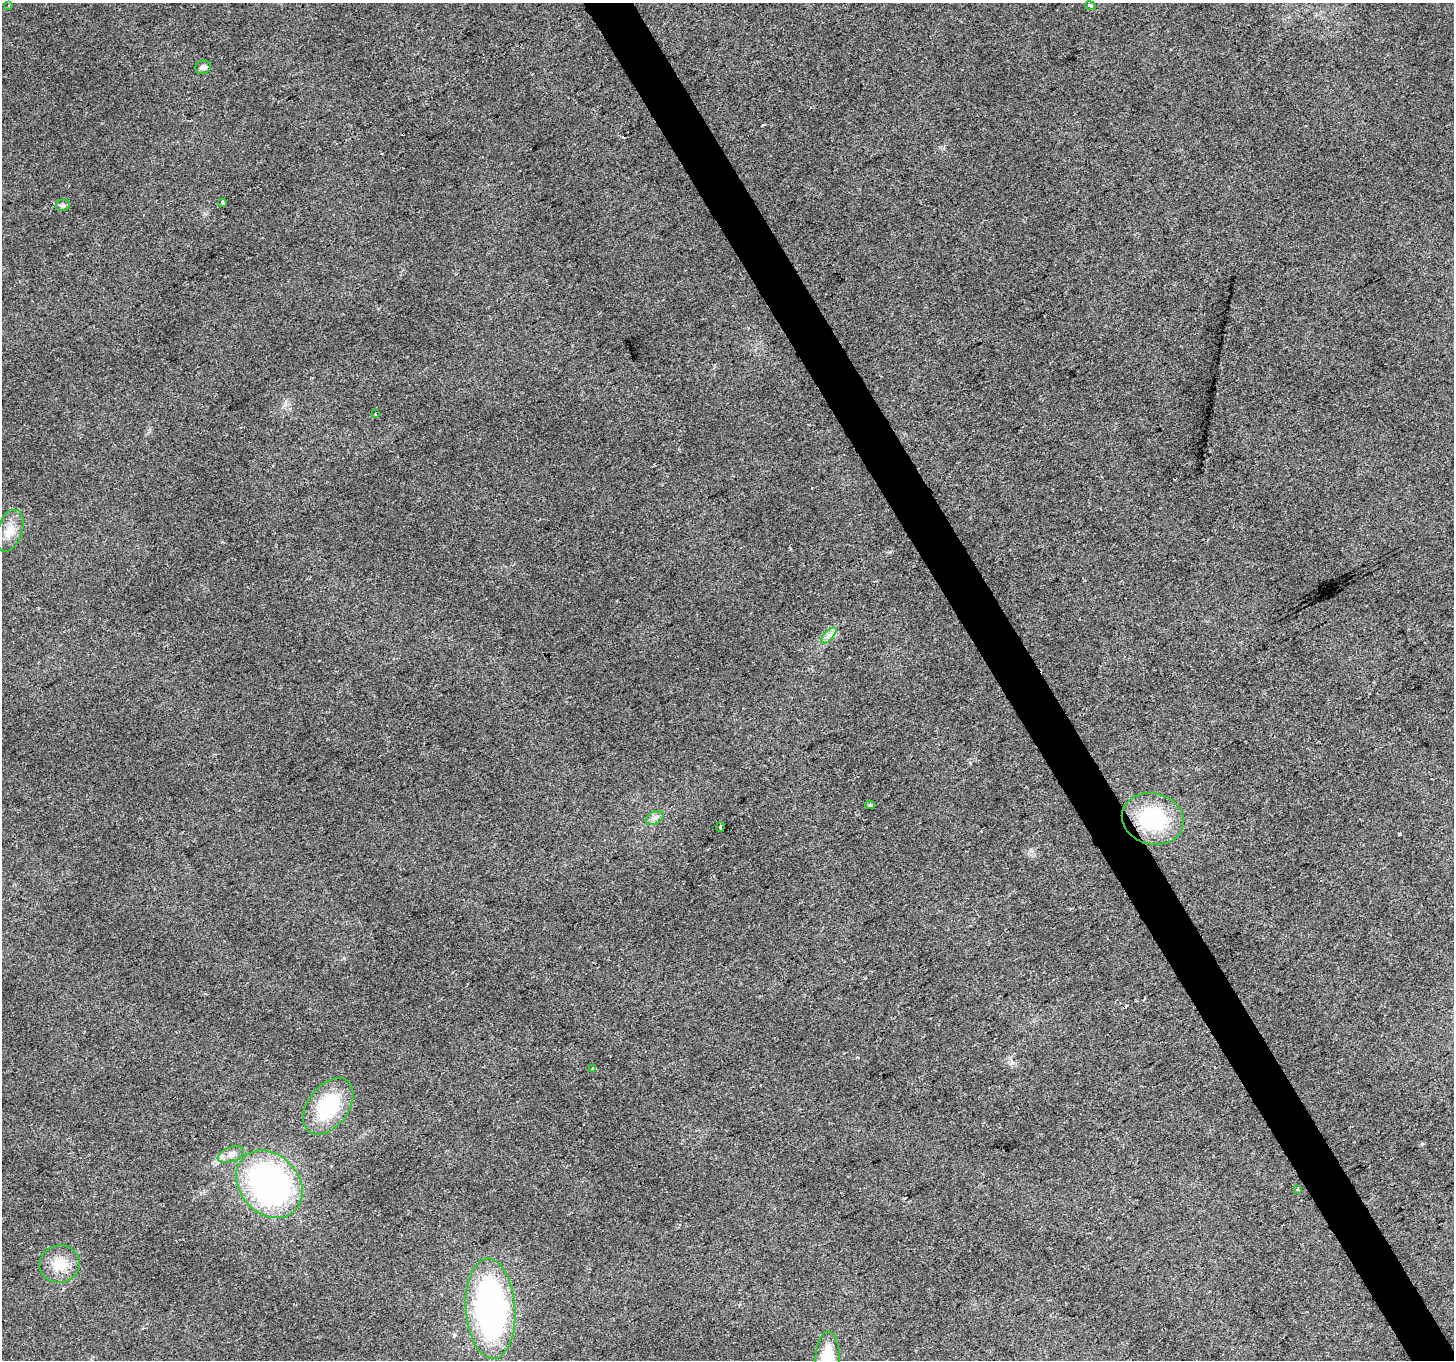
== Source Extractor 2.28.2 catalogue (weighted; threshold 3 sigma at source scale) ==
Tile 6 of 4 x 4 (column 2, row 2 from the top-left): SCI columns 1455-2906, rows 2881-4238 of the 5811 x 5702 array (HDU 1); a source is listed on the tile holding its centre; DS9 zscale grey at full resolution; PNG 1456 x 1362 px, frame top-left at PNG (2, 3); each listed source drawn as its Kron ellipse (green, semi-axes under 4 px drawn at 4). Shown black and unused: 3% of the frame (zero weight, under 2 of 3 exposures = <1% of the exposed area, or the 3 px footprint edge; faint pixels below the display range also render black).
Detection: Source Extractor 2.28.2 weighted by HDU 2 'WHT'; one run over the whole footprint, this tile lists its part. Background 0.0455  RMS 0.0072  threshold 0.0324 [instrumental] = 3 sigma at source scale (4.5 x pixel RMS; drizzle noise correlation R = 1.50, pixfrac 1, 0.0396/0.0396 arcsec/px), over >= 5 px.
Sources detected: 24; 4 cosmic-ray / hot-pixel residue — neither listed nor drawn; the other 20 listed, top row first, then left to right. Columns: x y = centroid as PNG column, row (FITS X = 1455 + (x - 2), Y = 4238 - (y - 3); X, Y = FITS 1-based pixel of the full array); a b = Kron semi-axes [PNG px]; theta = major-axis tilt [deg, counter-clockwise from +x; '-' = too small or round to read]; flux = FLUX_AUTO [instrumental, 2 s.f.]
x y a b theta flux
9 5 3 2 - 0.51
1090 6 5 3 - 1.5
203 67 8 6 21 2.3
223 202 4 3 - 3.5
63 205 7 5 13 1.5
375 414 3 2 - 0.66
10 531 22 12 71 11
829 635 10 4 48 2.9
870 805 5 4 - 1.1
654 818 9 6 27 2.7
1153 819 31 25 -15 60
720 827 5 3 - 2.7
592 1069 3 3 - 2.1
328 1106 32 20 53 46
231 1155 14 7 21 4.4
269 1184 37 29 -47 200
1297 1189 3 3 - 3.1
60 1264 20 18 12 16
491 1309 50 24 -86 210
828 1359 27 12 88 28
Isophote crosses this tile's border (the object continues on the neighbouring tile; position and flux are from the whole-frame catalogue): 1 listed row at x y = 828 1359
Unlisted compact peaks at least as high as the median listed source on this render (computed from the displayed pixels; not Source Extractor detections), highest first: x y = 1422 1144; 285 404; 1399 834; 890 552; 970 763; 1032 851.